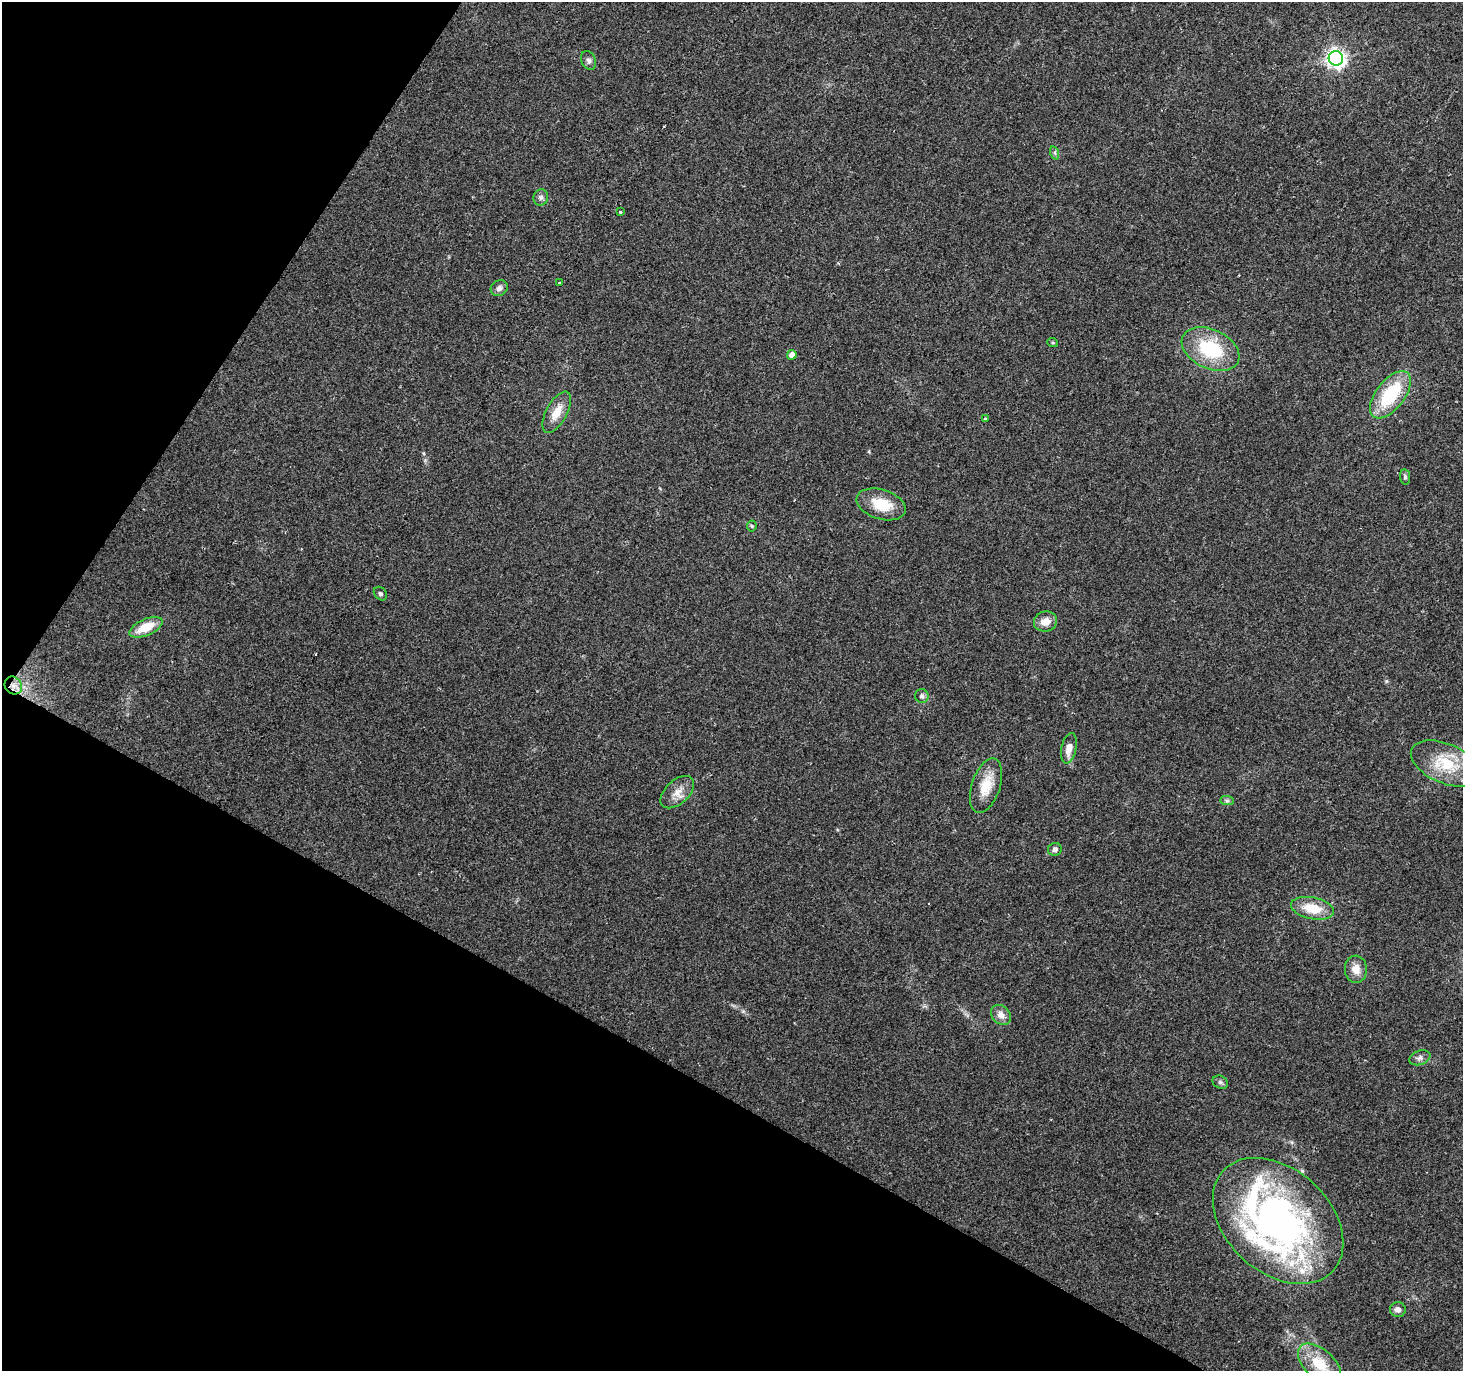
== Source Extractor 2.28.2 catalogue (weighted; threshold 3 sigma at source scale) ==
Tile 9 of 4 x 4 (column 1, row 3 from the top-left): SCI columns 1-1461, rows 1562-2930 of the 5851 x 5929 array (HDU 1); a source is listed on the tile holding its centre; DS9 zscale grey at full resolution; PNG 1465 x 1373 px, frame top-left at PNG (2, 2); each listed source drawn as its Kron ellipse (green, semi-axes under 4 px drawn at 4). Shown black and unused: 29% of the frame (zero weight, under 2 of 3 exposures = <1% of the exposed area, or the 3 px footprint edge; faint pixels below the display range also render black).
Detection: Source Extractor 2.28.2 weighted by HDU 2 'WHT'; one run over the whole footprint, this tile lists its part. Background 0.1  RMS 0.0076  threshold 0.0341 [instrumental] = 3 sigma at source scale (4.5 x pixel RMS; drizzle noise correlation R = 1.50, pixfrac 1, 0.0396/0.0396 arcsec/px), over >= 5 px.
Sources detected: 37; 2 inside a brighter listed object's ellipse — not listed separately; the other 35 listed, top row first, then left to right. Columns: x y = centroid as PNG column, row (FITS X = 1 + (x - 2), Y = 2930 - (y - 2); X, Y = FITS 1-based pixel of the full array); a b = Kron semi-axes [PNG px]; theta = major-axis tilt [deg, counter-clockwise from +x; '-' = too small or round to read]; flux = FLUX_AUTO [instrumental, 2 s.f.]
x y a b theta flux
1336 58 7 7 - 350
589 60 9 7 -67 2.5
1055 153 7 4 -72 1.3
541 197 8 7 - 2.5
620 212 3 3 - 1.9
559 283 3 3 - 1.4
499 288 9 7 28 2.8
1053 343 5 3 - 0.72
1211 349 30 19 -25 46
792 355 5 4 - 5
1390 395 28 14 52 46
557 412 23 10 61 12
986 419 3 3 - 2.1
1405 477 8 5 -81 1.5
881 504 25 15 -17 21
752 526 5 5 - 1
380 594 7 6 - 1.6
1045 622 12 10 16 7.9
146 627 18 8 24 17
13 685 9 8 - 6
922 696 7 6 - 2.6
1069 748 15 7 78 7.4
1446 764 37 19 -23 32
986 786 28 14 72 18
677 792 20 11 43 8.6
1227 801 7 4 0 1.5
1055 849 7 6 - 2.9
1312 908 22 11 -11 19
1356 969 13 11 -86 7.9
1001 1015 11 9 -43 5.2
1420 1058 11 7 20 2.9
1220 1082 8 6 -27 1.8
1278 1221 74 52 -42 290
1398 1310 8 7 - 3.4
1319 1364 26 14 -42 22
Overlapping masked pixels (flux is a lower limit): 1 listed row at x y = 13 685